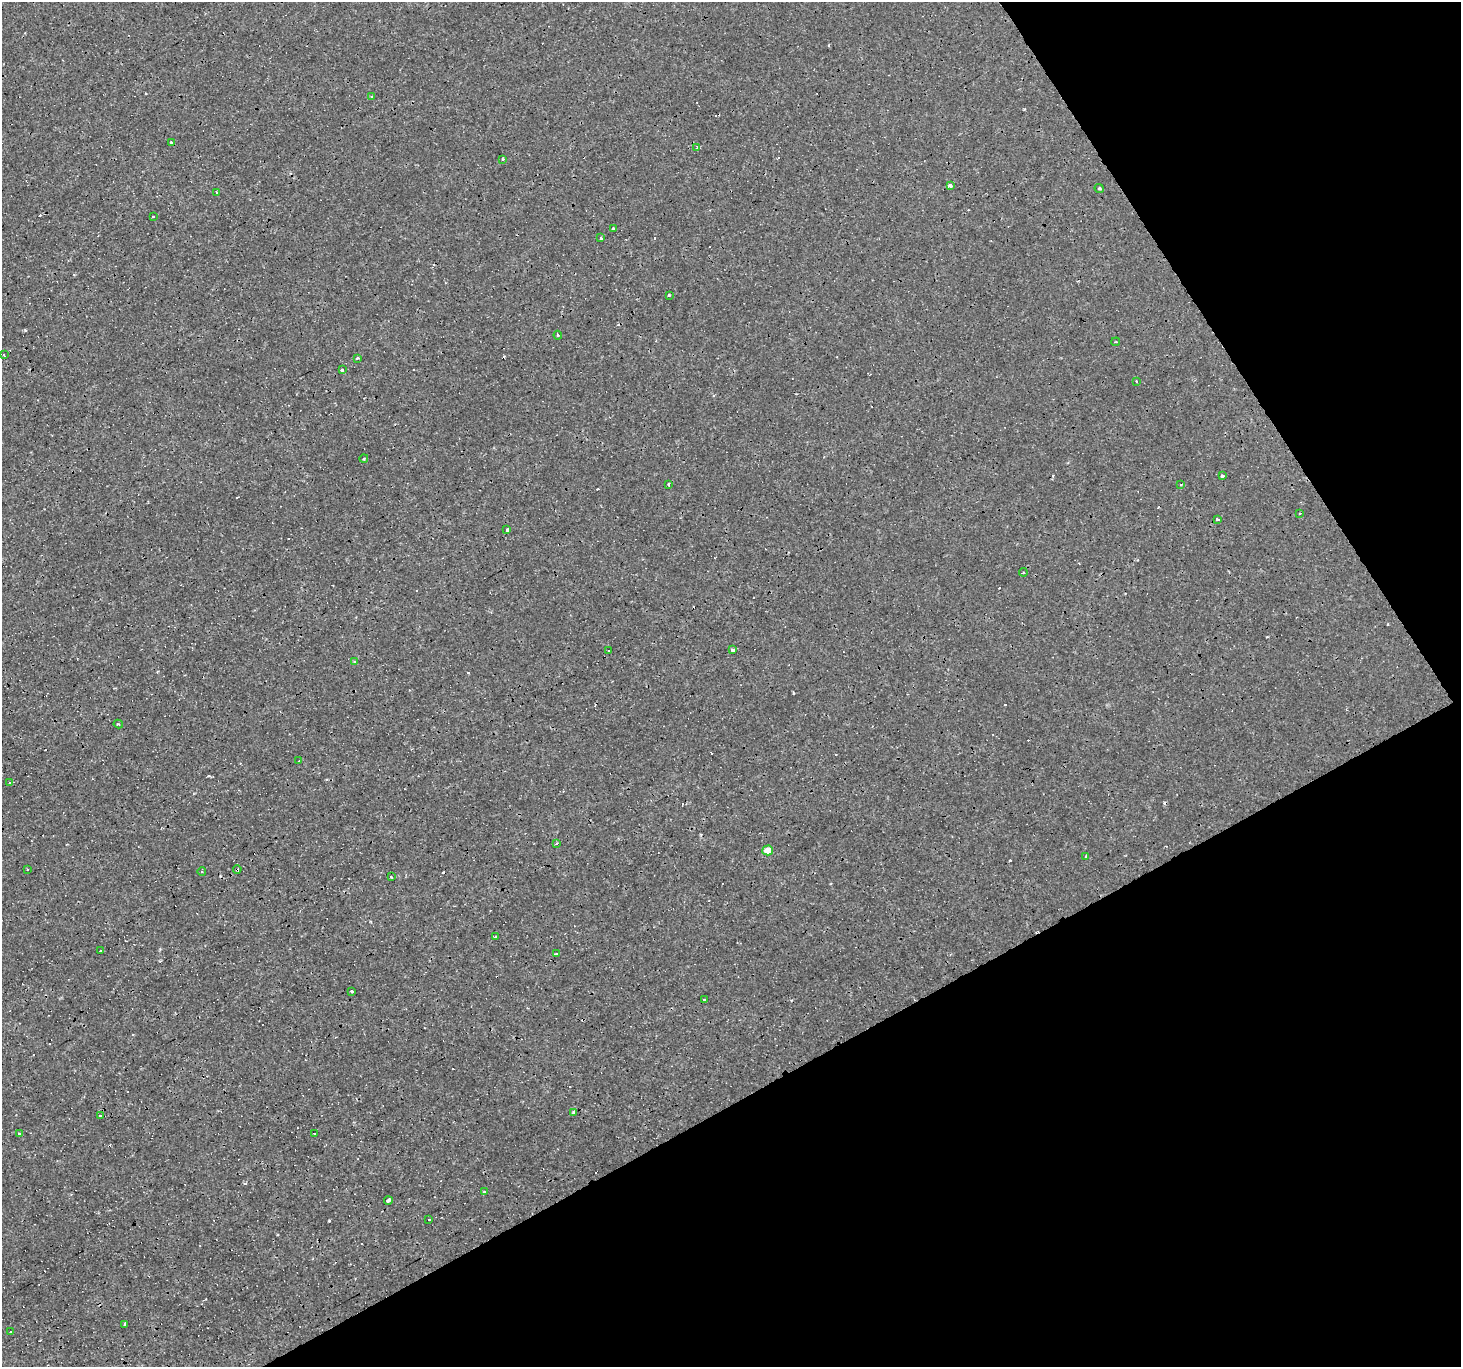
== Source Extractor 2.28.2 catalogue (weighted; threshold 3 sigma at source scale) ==
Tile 12 of 4 x 4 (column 4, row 3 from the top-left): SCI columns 4378-5836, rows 1472-2836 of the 5836 x 5734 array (HDU 1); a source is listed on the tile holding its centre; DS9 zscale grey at full resolution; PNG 1463 x 1369 px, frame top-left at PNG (2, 2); each listed source drawn as its Kron ellipse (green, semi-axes under 4 px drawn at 4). Shown black and unused: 29% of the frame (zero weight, under 3 of 4 exposures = <1% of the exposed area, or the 3 px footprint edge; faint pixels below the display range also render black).
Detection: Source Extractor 2.28.2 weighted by HDU 2 'WHT'; one run over the whole footprint, this tile lists its part. Background 8.11e-04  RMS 8.8e-04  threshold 0.00394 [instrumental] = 3 sigma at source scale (4.5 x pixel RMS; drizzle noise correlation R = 1.50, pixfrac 1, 0.0396/0.0396 arcsec/px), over >= 5 px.
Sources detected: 90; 38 cosmic-ray / hot-pixel residue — neither listed nor drawn; the other 52 listed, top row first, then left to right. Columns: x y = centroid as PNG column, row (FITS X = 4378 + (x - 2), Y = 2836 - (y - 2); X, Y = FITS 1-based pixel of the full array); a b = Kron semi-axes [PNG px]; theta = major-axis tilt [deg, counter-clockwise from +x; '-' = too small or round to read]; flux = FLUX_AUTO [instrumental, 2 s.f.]
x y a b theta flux
372 97 3 3 - 0.37
171 142 3 3 - 0.81
697 148 4 3 - 0.12
502 159 3 3 - 0.65
950 185 4 3 - 1.7
1099 188 5 3 - 0.12
217 193 3 3 - 1.8
153 217 3 3 - 1.1
613 229 3 2 - 0.12
601 238 3 3 - 0.33
669 295 3 3 - 0.33
558 335 4 3 - 0.13
1116 342 4 2 - 0.079
3 355 3 3 - 0.4
357 358 3 3 - 0.5
342 370 3 3 - 0.32
1136 381 3 3 - 0.2
364 458 4 3 - 0.081
1223 476 3 3 - 0.68
1180 484 3 3 - 0.2
668 485 3 3 - 0.21
1300 514 3 2 - 0.081
1217 519 3 3 - 0.63
507 530 4 3 - 0.27
1023 572 4 3 - 0.16
733 650 3 3 - 0.64
609 651 3 3 - 1.3
355 662 4 4 - 0.15
118 724 4 3 - 0.077
299 761 3 2 - 0.32
10 782 3 3 - 0.6
556 843 3 3 - 0.21
768 850 5 5 - 1.3
1086 857 3 3 - 0.26
28 869 3 2 - 0.082
237 870 4 3 - 0.11
202 872 4 3 - 0.072
391 877 3 2 - 0.46
495 937 3 3 - 0.13
101 951 3 3 - 0.58
557 953 3 2 - 0.19
351 991 3 3 - 0.2
704 1000 4 2 - 0.11
573 1112 3 3 - 1.1
100 1116 3 3 - 0.49
19 1133 3 3 - 0.17
314 1133 3 3 - 1.4
484 1192 3 3 - 0.27
388 1200 4 3 - 0.64
429 1220 3 2 - 0.14
125 1324 3 3 - 0.52
10 1331 3 3 - 0.49
Overlapping masked pixels (flux is a lower limit): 1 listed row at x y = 237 870
Unlisted compact peaks at least as high as the median listed source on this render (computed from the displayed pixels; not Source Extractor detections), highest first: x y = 329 1221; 25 330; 1024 109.